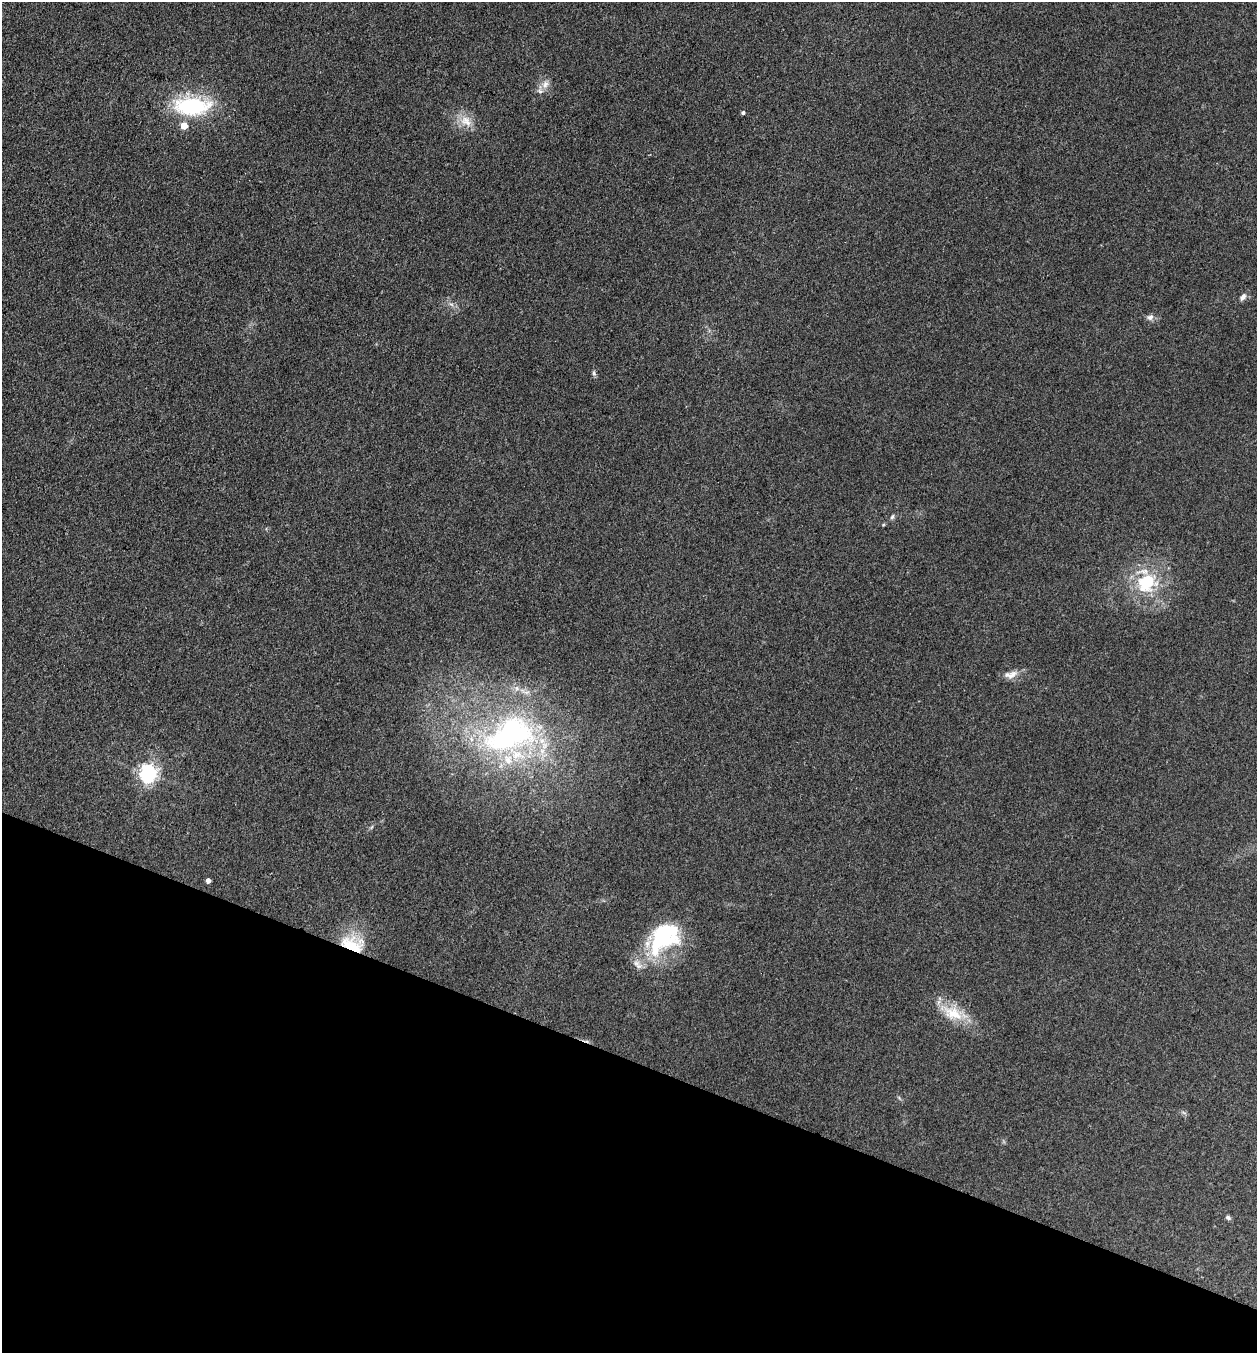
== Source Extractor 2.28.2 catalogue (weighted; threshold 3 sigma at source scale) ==
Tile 15 of 4 x 4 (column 3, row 4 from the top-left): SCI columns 2647-3901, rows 2-1352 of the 5422 x 5408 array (HDU 1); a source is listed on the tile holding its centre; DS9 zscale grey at full resolution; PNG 1259 x 1355 px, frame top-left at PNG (2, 2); no overlay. Shown black and unused: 22% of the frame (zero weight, under 3 of 4 exposures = <1% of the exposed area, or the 3 px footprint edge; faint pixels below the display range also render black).
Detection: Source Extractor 2.28.2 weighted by HDU 2 'WHT'; one run over the whole footprint, this tile lists its part. Background 0.265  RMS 0.0092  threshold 0.0415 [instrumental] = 3 sigma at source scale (4.5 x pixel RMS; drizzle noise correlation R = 1.50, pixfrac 1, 0.05/0.05 arcsec/px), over >= 5 px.
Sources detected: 23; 5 inside a brighter listed object's ellipse — not listed separately; the other 18 listed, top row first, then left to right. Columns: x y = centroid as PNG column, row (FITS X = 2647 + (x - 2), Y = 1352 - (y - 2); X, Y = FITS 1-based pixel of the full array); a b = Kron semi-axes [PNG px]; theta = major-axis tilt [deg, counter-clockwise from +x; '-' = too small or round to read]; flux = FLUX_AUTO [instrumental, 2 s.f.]
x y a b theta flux
545 84 13 9 65 7.2
192 106 42 20 0 81
743 112 4 4 - 2.1
466 121 18 14 -38 14
1243 297 11 7 50 4.1
451 304 7 4 -19 2.2
1150 317 10 8 10 3.7
594 373 8 5 -82 2
892 517 7 5 71 1.8
1147 582 29 24 36 50
1012 675 17 9 36 7.2
510 735 80 45 21 210
148 773 6 6 - 420
208 880 4 4 - 4.7
664 937 44 28 46 94
352 945 28 17 -15 38
952 1013 32 18 -25 28
1228 1217 7 5 -39 1.9
Overlapping masked pixels (flux is a lower limit): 1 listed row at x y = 352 945